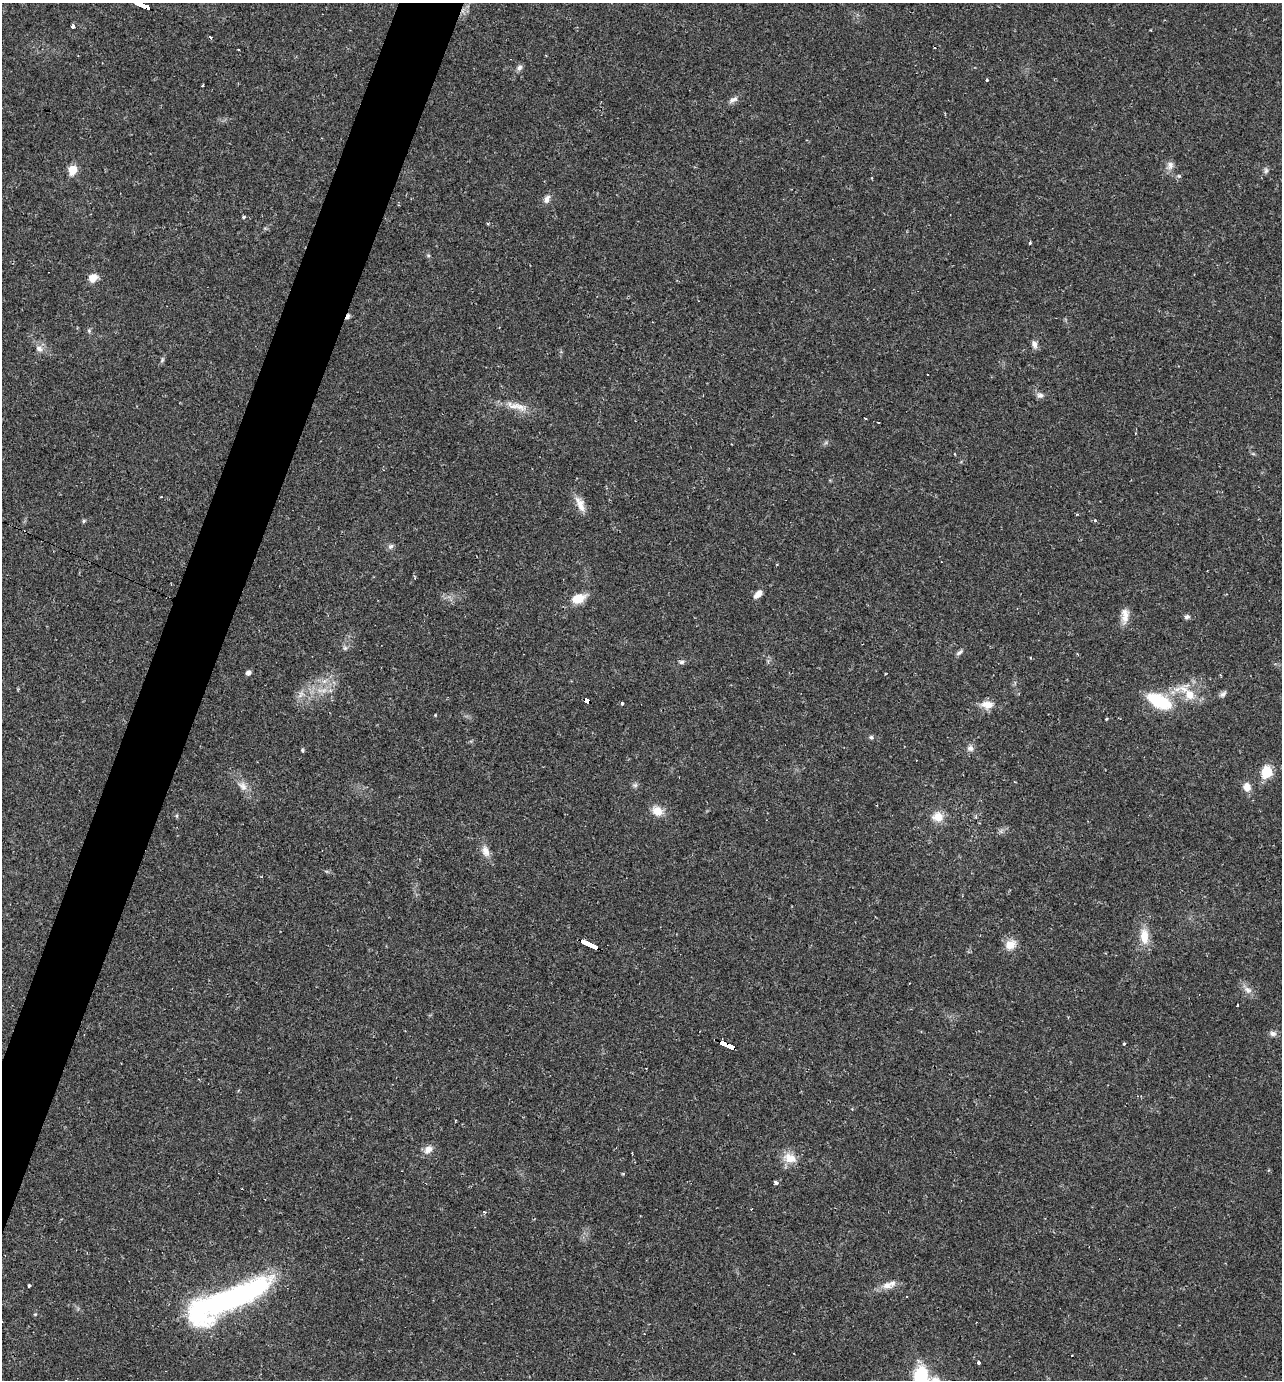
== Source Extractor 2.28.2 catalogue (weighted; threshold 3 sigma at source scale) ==
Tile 7 of 4 x 4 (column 3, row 2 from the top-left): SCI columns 2829-4108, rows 2755-4132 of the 5523 x 5509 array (HDU 1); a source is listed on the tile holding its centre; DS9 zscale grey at full resolution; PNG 1284 x 1382 px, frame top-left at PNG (2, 3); no overlay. Shown black and unused: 4% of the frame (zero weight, under 2 of 3 exposures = <1% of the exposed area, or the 3 px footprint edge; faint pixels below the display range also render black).
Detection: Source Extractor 2.28.2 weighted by HDU 2 'WHT'; one run over the whole footprint, this tile lists its part. Background 0.0291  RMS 0.0039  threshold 0.0177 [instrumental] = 3 sigma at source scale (4.5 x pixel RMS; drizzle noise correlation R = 1.50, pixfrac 1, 0.05/0.05 arcsec/px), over >= 5 px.
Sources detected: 83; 4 cosmic-ray / hot-pixel residue — not listed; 4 inside a brighter listed object's ellipse — not listed separately; the other 75 listed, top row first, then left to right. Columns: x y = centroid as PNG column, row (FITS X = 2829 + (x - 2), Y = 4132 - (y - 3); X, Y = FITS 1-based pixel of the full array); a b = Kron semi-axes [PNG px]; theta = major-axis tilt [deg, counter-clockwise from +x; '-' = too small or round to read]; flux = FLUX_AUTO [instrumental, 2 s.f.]
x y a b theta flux
144 6 9 3 -23 48
72 26 4 3 - 1.7
210 37 3 3 - 3.2
520 67 8 6 46 1.3
987 80 3 3 - 0.76
733 99 12 6 20 1.6
1170 165 14 7 -90 2
73 170 6 5 - 12
1266 171 7 6 - 0.93
872 178 4 2 - 0.28
547 199 12 7 60 1.9
244 217 4 4 - 0.54
1030 242 4 3 - 0.68
428 255 6 4 0 0.52
93 278 10 9 - 3.8
348 316 8 4 64 1.2
89 331 6 5 - 0.65
1034 344 10 7 -67 1.7
39 348 10 7 -25 1.9
162 360 8 4 72 0.72
1040 395 9 7 -7 1.4
520 407 26 8 -24 4.7
865 418 3 2 - 0.5
878 423 3 2 - 0.86
580 504 24 8 -66 4
84 521 5 4 - 0.55
1095 521 4 3 - 0.76
391 546 8 7 - 1.1
777 564 3 2 - 0.42
758 594 12 6 47 2.6
578 598 16 10 21 6.4
1125 615 22 9 90 3.7
1187 617 7 6 - 0.97
345 648 7 5 44 0.84
959 653 10 4 38 1
682 662 7 5 1 0.86
248 673 5 4 - 1.5
300 694 10 4 80 1.4
1189 694 18 13 -58 6.3
1223 694 10 6 45 1.1
587 700 6 3 -27 23
1159 701 28 13 -26 19
622 703 3 3 - 1.4
987 705 18 10 1 4
1106 719 4 3 - 0.38
871 737 6 5 - 0.73
970 748 9 8 - 1.6
302 750 5 4 - 0.46
1267 772 7 6 - 20
635 785 6 6 - 0.87
243 786 12 9 -37 2.6
1247 787 11 10 - 3.1
657 811 14 12 -36 4.3
938 817 11 10 - 5.5
485 851 15 10 -73 3.3
1144 936 23 11 -86 6.2
589 944 17 3 -24 130
1010 944 15 12 31 4.2
1248 990 11 8 -38 2.2
1237 1004 3 3 - 0.81
1273 1034 8 7 - 1.4
1124 1044 3 3 - 0.76
730 1047 12 4 -18 88
428 1149 13 9 45 2.9
790 1158 19 13 -24 5.4
775 1182 4 3 - 1.6
484 1212 3 3 - 0.71
887 1285 13 10 15 3.2
29 1286 3 3 - 0.76
907 1297 2 2 - 0.34
230 1299 82 21 23 100
35 1314 5 4 - 0.37
1072 1355 3 2 - 0.49
978 1362 3 3 - 0.91
921 1377 25 15 89 20
Overlapping masked pixels (flux is a lower limit): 5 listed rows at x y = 144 6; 348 316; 587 700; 589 944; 730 1047
Isophote crosses this tile's border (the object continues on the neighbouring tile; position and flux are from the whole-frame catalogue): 1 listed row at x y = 921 1377